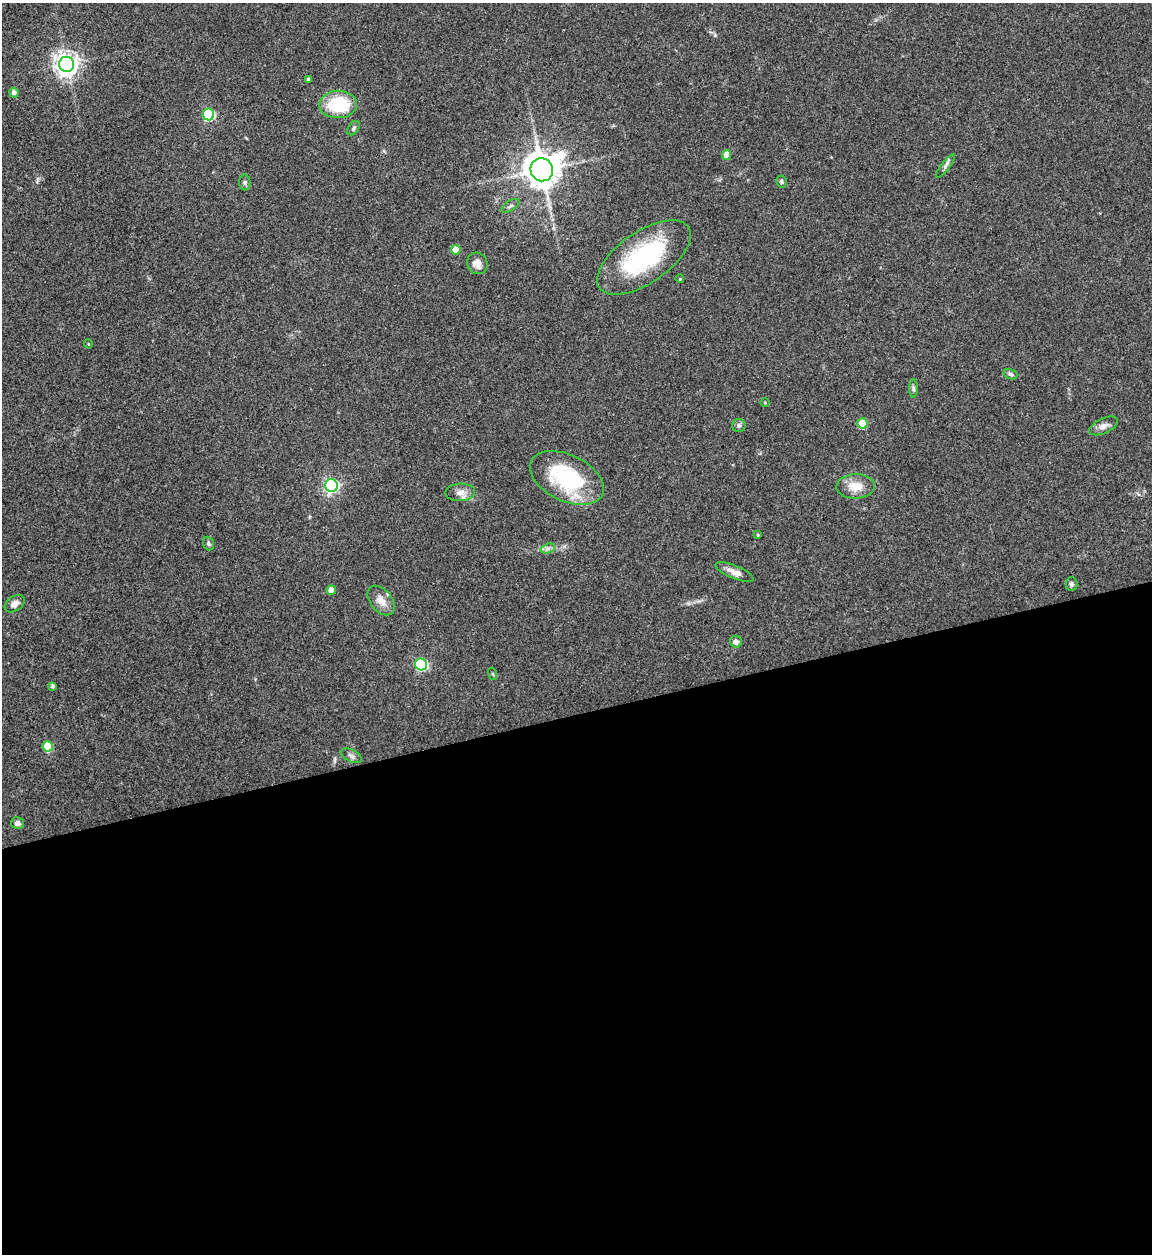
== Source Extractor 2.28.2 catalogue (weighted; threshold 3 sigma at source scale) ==
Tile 15 of 4 x 4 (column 3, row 4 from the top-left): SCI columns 2554-3703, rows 1-1252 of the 4992 x 5013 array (HDU 1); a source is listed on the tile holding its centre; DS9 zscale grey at full resolution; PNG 1154 x 1256 px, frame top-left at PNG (2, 3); each listed source drawn as its Kron ellipse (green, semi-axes under 4 px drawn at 4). Shown black and unused: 43% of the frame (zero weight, under 3 of 4 exposures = <1% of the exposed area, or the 3 px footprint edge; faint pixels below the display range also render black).
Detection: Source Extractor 2.28.2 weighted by HDU 2 'WHT'; one run over the whole footprint, this tile lists its part. Background 0.0521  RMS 0.0049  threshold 0.022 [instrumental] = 3 sigma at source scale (4.5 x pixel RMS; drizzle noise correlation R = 1.50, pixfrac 1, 0.05/0.05 arcsec/px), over >= 5 px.
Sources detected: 43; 1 inside a brighter object's white glare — neither listed nor drawn; the other 42 listed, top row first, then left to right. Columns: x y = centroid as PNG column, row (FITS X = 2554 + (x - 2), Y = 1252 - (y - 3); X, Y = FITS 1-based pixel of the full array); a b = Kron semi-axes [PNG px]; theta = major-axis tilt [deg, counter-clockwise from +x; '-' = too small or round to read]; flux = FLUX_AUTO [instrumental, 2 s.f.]
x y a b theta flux
67 64 7 7 - 420
308 79 4 4 - 0.96
14 93 5 4 - 2.3
338 104 19 13 2 25
208 114 6 5 - 46
353 128 8 5 55 0.97
727 155 5 4 - 6.6
945 166 14 4 52 1.5
542 170 11 11 - 810
245 182 8 5 -90 1.1
781 182 6 5 - 0.86
510 206 10 5 32 1.3
456 250 5 5 - 7.1
644 257 54 25 34 55
477 263 11 10 - 3.7
680 279 4 3 - 0.35
88 344 5 3 - 0.39
1010 374 7 5 -17 1.1
913 388 9 4 -89 1.1
765 403 5 3 - 0.46
862 423 5 5 - 14
739 425 7 6 - 1.4
1104 426 15 7 25 2.8
567 478 39 23 -26 44
331 485 6 6 - 110
856 486 19 12 2 8.4
460 492 15 9 3 3.7
758 535 3 3 - 0.52
209 543 7 5 -70 1.1
548 548 7 4 19 1.4
734 572 20 6 -22 3.8
1071 584 7 6 - 1.2
331 590 4 4 - 4.9
381 601 17 10 -51 4.9
15 604 11 7 35 2.3
736 642 6 6 - 2.2
421 664 6 6 - 54
493 674 6 4 -71 0.59
53 686 4 4 - 1.2
48 746 5 5 - 15
351 756 11 6 -26 1.7
17 823 6 5 - 1.6